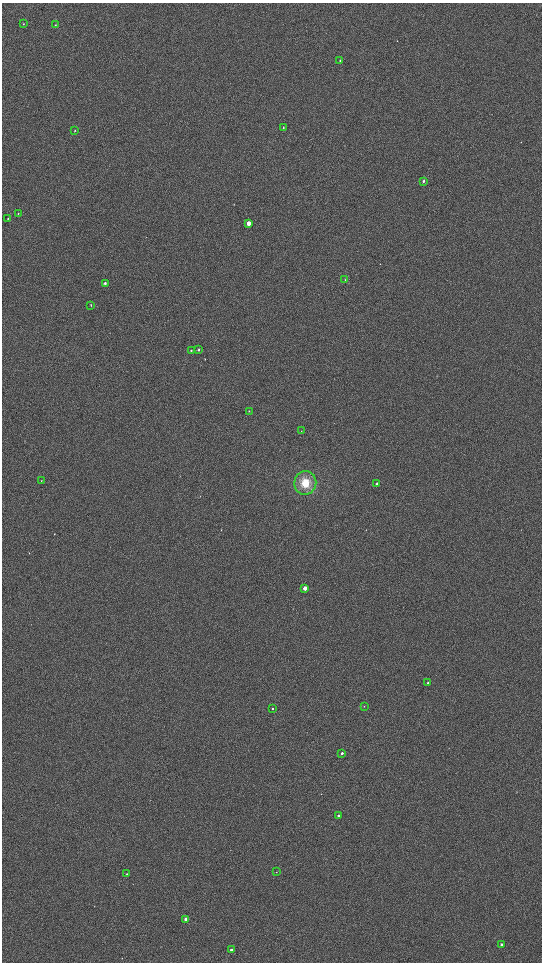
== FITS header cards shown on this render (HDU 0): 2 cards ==
NAXIS1  =                 1080 / length of data axis 1
NAXIS2  =                 1920 / length of data axis 2

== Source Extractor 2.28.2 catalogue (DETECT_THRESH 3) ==
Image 1080 x 1920 px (HDU 0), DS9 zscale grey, zoomed out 1/2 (1 PNG px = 2 x 2 image px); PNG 544 x 964 px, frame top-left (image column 1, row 1919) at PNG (2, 3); each listed source drawn as its Kron ellipse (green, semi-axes under 4 px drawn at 4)
Background 897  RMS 120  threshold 364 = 3 sigma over >= 5 px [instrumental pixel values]
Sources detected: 30; all 30 listed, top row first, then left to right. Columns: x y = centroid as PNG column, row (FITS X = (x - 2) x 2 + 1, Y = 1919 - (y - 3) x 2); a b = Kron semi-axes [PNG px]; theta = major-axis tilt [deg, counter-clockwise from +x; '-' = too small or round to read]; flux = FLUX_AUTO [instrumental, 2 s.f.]
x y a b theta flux
23 24 2 2 - 10000
55 25 3 2 - 16000
340 60 3 2 - 17000
283 127 3 2 - 13000
75 130 3 2 - 13000
423 181 3 2 - 30000
18 213 3 2 - 7400
8 219 2 2 - 8400
249 223 3 3 - 190000
345 280 3 2 - 9200
105 283 3 2 - 34000
91 305 3 2 - 13000
198 350 3 3 - 28000
191 351 3 2 - 17000
249 411 2 2 - 7700
301 431 3 2 - 7500
41 481 3 2 - 7800
305 483 12 11 - 420000
377 484 3 3 - 44000
305 588 3 3 - 180000
428 683 3 2 - 20000
364 706 2 2 - 9800
273 709 2 2 - 19000
342 753 2 2 - 51000
338 815 2 2 - 42000
276 872 3 2 - 7800
127 874 2 2 - 20000
186 919 2 2 - 110000
501 944 2 2 - 42000
231 950 2 2 - 61000